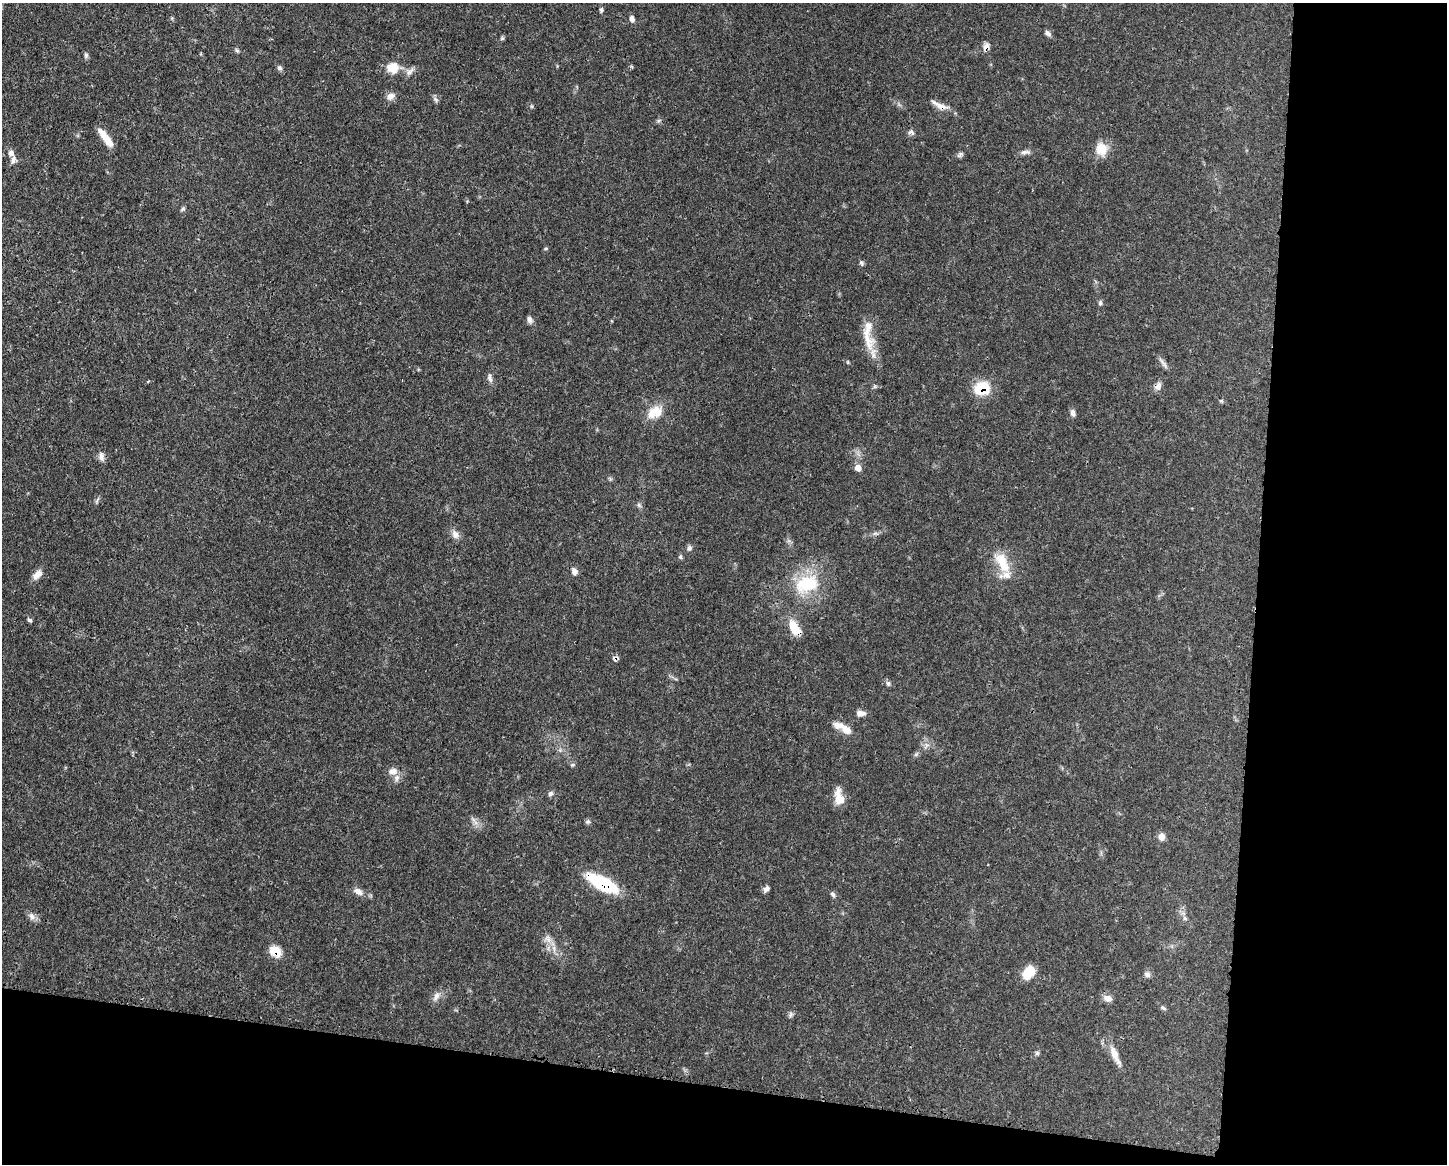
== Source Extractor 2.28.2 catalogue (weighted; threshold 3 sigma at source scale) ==
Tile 12 of 3 x 4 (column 3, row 4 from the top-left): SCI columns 3001-4445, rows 3-1164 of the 4670 x 4656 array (HDU 1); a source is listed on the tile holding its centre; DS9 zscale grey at full resolution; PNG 1449 x 1166 px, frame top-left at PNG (2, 3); no overlay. Shown black and unused: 20% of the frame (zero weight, under 3 of 4 exposures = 1% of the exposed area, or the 3 px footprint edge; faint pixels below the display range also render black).
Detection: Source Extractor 2.28.2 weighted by HDU 2 'WHT'; one run over the whole footprint, this tile lists its part. Background 0.0589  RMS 0.0034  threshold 0.0152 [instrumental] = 3 sigma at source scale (4.5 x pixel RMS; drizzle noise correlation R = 1.50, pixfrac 1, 0.05/0.05 arcsec/px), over >= 5 px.
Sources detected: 78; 5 inside a brighter listed object's ellipse — not listed separately; the other 73 listed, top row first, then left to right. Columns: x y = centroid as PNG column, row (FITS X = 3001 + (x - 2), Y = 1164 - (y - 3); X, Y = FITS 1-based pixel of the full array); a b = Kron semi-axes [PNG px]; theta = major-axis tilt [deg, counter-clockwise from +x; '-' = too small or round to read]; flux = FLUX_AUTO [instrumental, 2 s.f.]
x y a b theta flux
601 10 6 5 - 0.66
632 18 8 6 -72 1.2
1048 33 9 5 -44 0.94
502 38 6 5 - 0.46
986 47 11 7 48 1.8
237 50 7 4 -2 0.56
86 55 8 5 -90 0.75
393 67 12 11 - 5.7
280 68 7 7 - 0.8
410 72 14 6 44 1.5
390 96 11 8 27 2
435 99 9 5 -46 0.79
940 105 24 7 -25 3
911 132 9 6 -17 1
106 138 21 6 -53 6.1
1101 149 17 14 -73 5.1
1025 152 13 5 5 1.3
11 153 7 7 - 1.5
960 154 11 4 42 0.81
183 209 7 4 36 0.57
862 263 7 6 - 0.69
1100 303 7 5 78 0.66
530 320 9 6 -65 1.2
867 338 41 13 -73 7.4
1163 363 19 4 -52 1.3
490 378 11 6 -78 1.2
148 381 4 3 - 0.31
1158 386 11 8 44 1.6
982 388 18 14 13 10
652 413 25 12 46 5.4
1073 413 9 6 -72 1.3
101 456 12 7 -74 1.6
858 468 8 7 - 2.3
639 505 8 4 -53 0.62
875 533 7 4 19 0.74
455 534 13 9 -65 1.9
689 548 7 6 - 0.9
680 557 6 5 - 0.53
1002 562 32 14 -62 8.4
574 571 9 7 -71 1.4
37 575 15 8 48 2.2
807 584 33 22 17 17
30 620 6 4 -18 0.65
795 628 20 10 -57 6.2
615 658 7 7 - 1
888 683 7 5 -75 0.73
861 713 13 7 -2 1.7
843 728 25 8 -28 4.3
926 745 7 4 73 0.87
916 754 7 4 20 0.57
573 765 5 3 - 0.47
393 771 13 9 6 2.2
550 793 8 6 44 0.89
839 797 20 10 -81 4.5
473 820 8 5 -45 1.1
588 822 7 6 - 0.69
1161 836 9 8 - 1.9
603 883 34 11 -27 23
766 889 9 6 45 1.1
358 892 12 8 -34 2
832 894 8 5 -53 0.78
32 916 10 8 -59 1.6
1185 918 6 5 - 0.59
548 939 13 8 -67 2.3
275 951 13 10 -30 5.5
1028 972 16 11 51 6
1147 974 9 6 -31 1
436 996 13 7 66 1.8
1108 998 12 8 -20 1.9
1163 1008 7 4 -44 0.57
790 1014 9 4 81 0.71
1037 1053 6 6 - 0.62
1115 1054 27 8 -65 4.1
Overlapping masked pixels (flux is a lower limit): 8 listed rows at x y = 986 47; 940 105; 1158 386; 982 388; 795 628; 615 658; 603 883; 275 951